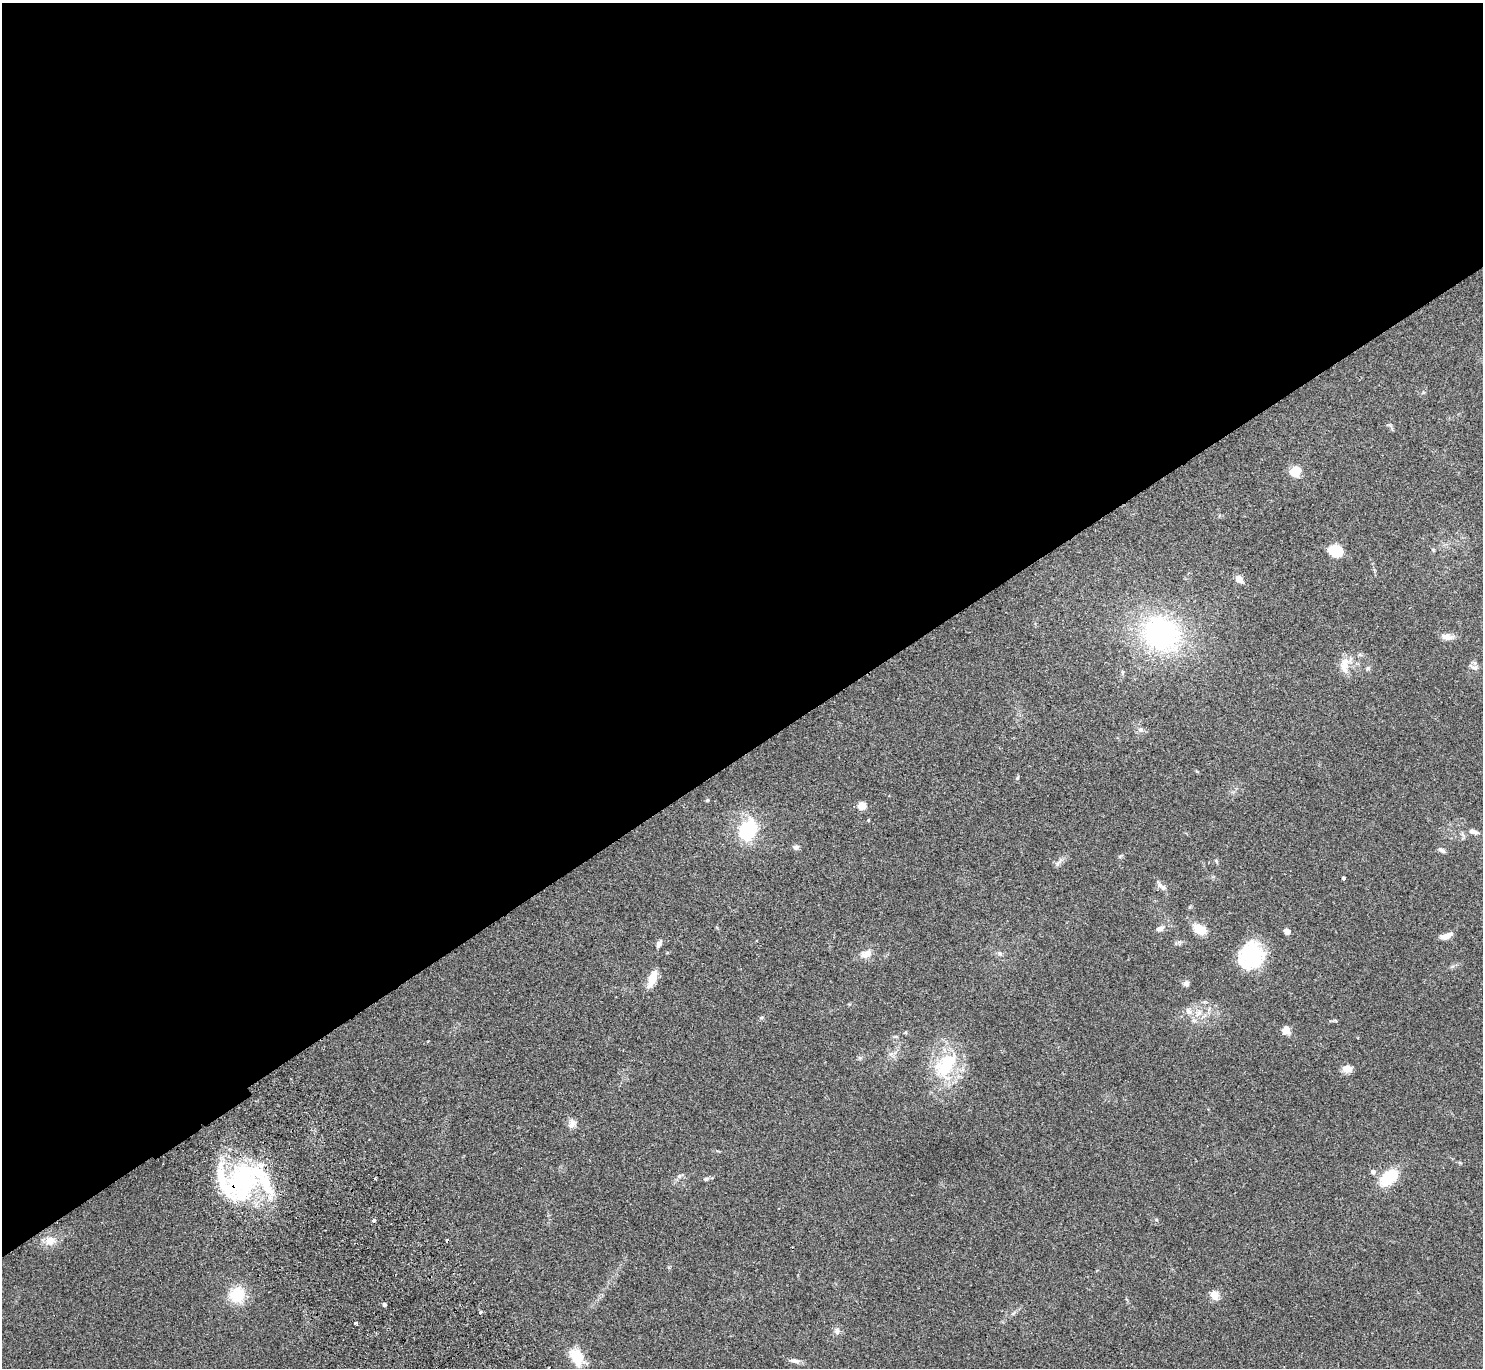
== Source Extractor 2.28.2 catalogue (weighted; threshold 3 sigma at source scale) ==
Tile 2 of 4 x 4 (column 2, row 1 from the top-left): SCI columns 1531-3011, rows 4297-5662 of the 6025 x 5999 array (HDU 1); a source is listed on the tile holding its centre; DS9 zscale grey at full resolution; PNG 1485 x 1370 px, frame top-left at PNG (2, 3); no overlay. Shown black and unused: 55% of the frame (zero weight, under 2 of 3 exposures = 3% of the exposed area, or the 3 px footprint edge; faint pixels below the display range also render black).
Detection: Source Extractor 2.28.2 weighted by HDU 2 'WHT'; one run over the whole footprint, this tile lists its part. Background 0.0987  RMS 0.0088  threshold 0.0396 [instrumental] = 3 sigma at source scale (4.5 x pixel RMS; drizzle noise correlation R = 1.50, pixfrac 1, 0.05/0.05 arcsec/px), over >= 5 px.
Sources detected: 64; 1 inside a brighter object's white glare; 2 cosmic-ray / hot-pixel residue — not listed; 6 inside a brighter listed object's ellipse — not listed separately; the other 55 listed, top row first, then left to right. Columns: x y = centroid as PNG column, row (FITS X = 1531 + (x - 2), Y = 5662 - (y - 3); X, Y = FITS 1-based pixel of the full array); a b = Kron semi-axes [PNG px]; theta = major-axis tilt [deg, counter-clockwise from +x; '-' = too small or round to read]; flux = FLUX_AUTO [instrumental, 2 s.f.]
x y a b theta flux
1295 471 5 5 - 62
1335 550 14 11 -25 19
1433 550 5 4 - 0.89
1239 579 8 6 -47 7.6
1161 634 38 32 -36 160
1447 637 16 7 -5 5.7
1360 655 7 4 -19 1.4
1474 667 14 6 -16 3.3
1344 668 19 11 -69 9.6
1368 668 7 6 - 1.7
1141 730 8 7 - 2.7
1017 778 6 4 48 1
707 800 5 4 - 1
862 806 8 7 - 8.6
748 830 21 15 55 57
1474 832 11 6 -16 4.2
796 847 9 6 -8 2.7
1442 850 9 5 -31 2.5
1216 861 6 5 - 1.2
1059 862 17 5 51 3.2
1343 878 3 3 - 1.7
1159 885 14 7 -63 3.4
1160 928 10 7 30 4.1
1200 929 13 8 -29 17
1287 931 6 5 - 4.3
1447 936 15 6 22 6.4
659 944 12 6 62 3.1
1000 953 7 6 - 2.2
866 954 18 10 22 7.4
1252 954 25 21 -62 59
652 979 18 7 68 14
1186 984 8 8 - 2.6
1189 1011 13 8 -44 5.7
1198 1013 11 8 51 6.3
761 1017 7 4 9 1.3
1334 1021 10 3 8 1.2
1286 1031 9 8 - 7.3
906 1032 5 3 - 0.82
946 1066 45 29 58 52
1347 1069 11 8 -5 6.9
572 1123 12 9 64 5.1
1373 1172 5 5 - 4
679 1176 8 5 46 1.9
1389 1177 18 10 40 39
705 1179 7 5 3 1.7
241 1180 50 36 55 120
374 1221 4 3 - 2.4
50 1241 15 12 3 9.5
237 1295 13 13 - 31
1215 1295 10 9 - 7.7
384 1304 4 4 - 2.3
356 1323 3 3 - 4.1
837 1331 9 7 -78 3.5
577 1358 21 13 -58 20
795 1361 14 6 -9 3.6
Overlapping masked pixels (flux is a lower limit): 1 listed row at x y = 241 1180
Unlisted compact peaks at least as high as the median listed source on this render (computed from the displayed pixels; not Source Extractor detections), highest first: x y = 1156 1220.